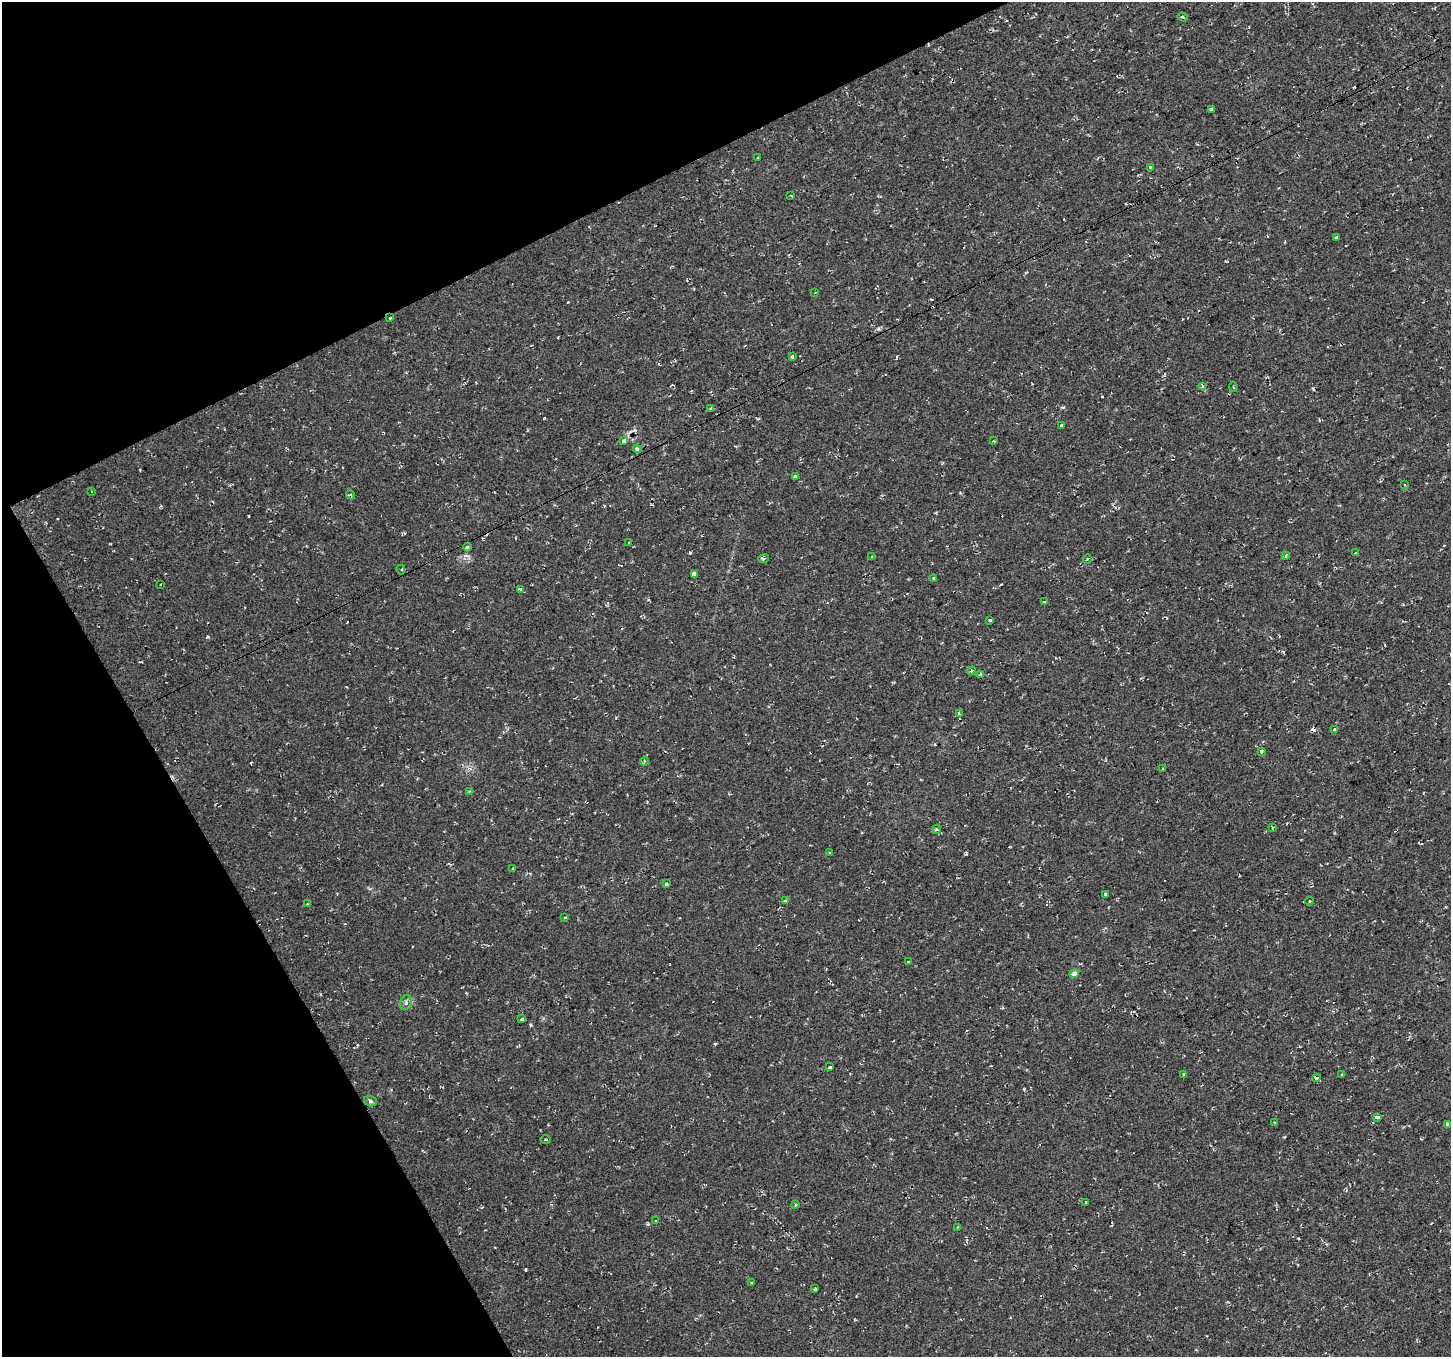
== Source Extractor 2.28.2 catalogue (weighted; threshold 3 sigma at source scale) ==
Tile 5 of 4 x 4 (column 1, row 2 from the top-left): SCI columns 4-1452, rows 2815-4169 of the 5801 x 5689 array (HDU 1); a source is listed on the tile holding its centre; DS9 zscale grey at full resolution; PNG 1453 x 1359 px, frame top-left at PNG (2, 2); each listed source drawn as its Kron ellipse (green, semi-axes under 4 px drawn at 4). Shown black and unused: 24% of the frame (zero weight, under 2 of 3 exposures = <1% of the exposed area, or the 3 px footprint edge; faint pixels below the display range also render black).
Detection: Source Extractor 2.28.2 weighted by HDU 2 'WHT'; one run over the whole footprint, this tile lists its part. Background 0.0286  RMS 0.0084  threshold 0.0376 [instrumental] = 3 sigma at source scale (4.5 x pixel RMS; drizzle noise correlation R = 1.50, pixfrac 1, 0.0396/0.0396 arcsec/px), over >= 5 px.
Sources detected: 84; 13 cosmic-ray / hot-pixel residue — neither listed nor drawn; the other 71 listed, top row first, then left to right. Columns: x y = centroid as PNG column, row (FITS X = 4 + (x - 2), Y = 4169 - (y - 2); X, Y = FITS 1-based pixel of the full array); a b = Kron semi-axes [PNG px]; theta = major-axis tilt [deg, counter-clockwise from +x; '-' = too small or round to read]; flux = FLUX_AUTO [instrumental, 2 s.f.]
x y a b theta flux
1183 17 5 3 - 1.1
1212 109 3 3 - 15
757 158 3 2 - 0.99
1150 168 3 3 - 4.2
791 195 3 2 - 0.78
1336 237 3 3 - 5.8
815 292 3 2 - 0.61
390 318 3 3 - 3.4
792 356 3 3 - 1.8
1203 386 4 3 - 3.7
1233 387 4 3 - 0.67
711 409 4 3 - 18
1061 425 4 3 - 3.7
624 441 4 3 - 7.8
993 441 4 3 - 0.77
637 449 4 4 - 1.5
795 476 3 3 - 12
1404 485 3 2 - 1.1
91 491 3 2 - 0.77
351 495 5 4 - 1.3
629 543 3 3 - 1.4
468 547 4 4 - 1
1355 553 3 3 - 1.5
1285 556 3 3 - 2.2
872 557 4 3 - 1.1
764 558 5 4 - 1.2
1087 559 5 3 - 0.77
401 570 5 3 - 1
694 574 3 3 - 330
933 578 3 3 - 8.1
161 584 3 3 - 1.7
520 589 3 3 - 4
1044 602 3 3 - 1.2
989 620 3 3 - 5.3
972 671 4 3 - 2.9
980 674 4 3 - 3.2
960 714 4 3 - 3.1
1334 729 3 3 - 3.4
1261 751 3 3 - 13
644 761 5 3 - 0.97
1162 769 4 2 - 0.61
469 791 4 3 - 0.87
1272 828 3 3 - 4.1
937 830 4 3 - 2.3
829 853 3 3 - 1.6
513 869 3 3 - 2
666 884 4 3 - 6.5
1105 895 3 3 - 6.3
785 901 4 2 - 0.98
1309 901 4 3 - 0.64
307 904 2 2 - 0.52
565 917 3 2 - 0.97
908 962 3 3 - 1.7
1074 974 4 4 - 7.2
406 1003 7 6 - 2.4
522 1019 3 3 - 2.9
830 1067 3 3 - 4.9
1184 1075 3 3 - 6
1342 1075 3 3 - 1.8
1316 1078 4 3 - 11
370 1101 6 5 - 2
1377 1117 3 3 - 31
1275 1123 3 3 - 1.8
1447 1124 4 3 - 8.5
546 1140 5 3 - 0.74
1086 1203 3 3 - 1.8
795 1204 3 3 - 2.4
656 1221 3 2 - 0.67
957 1227 3 3 - 0.76
752 1283 2 2 - 0.9
815 1289 4 3 - 1.1
Overlapping masked pixels (flux is a lower limit): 1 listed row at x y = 390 318
Unlisted compact peaks at least as high as the median listed source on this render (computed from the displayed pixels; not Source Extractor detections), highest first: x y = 1024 1089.